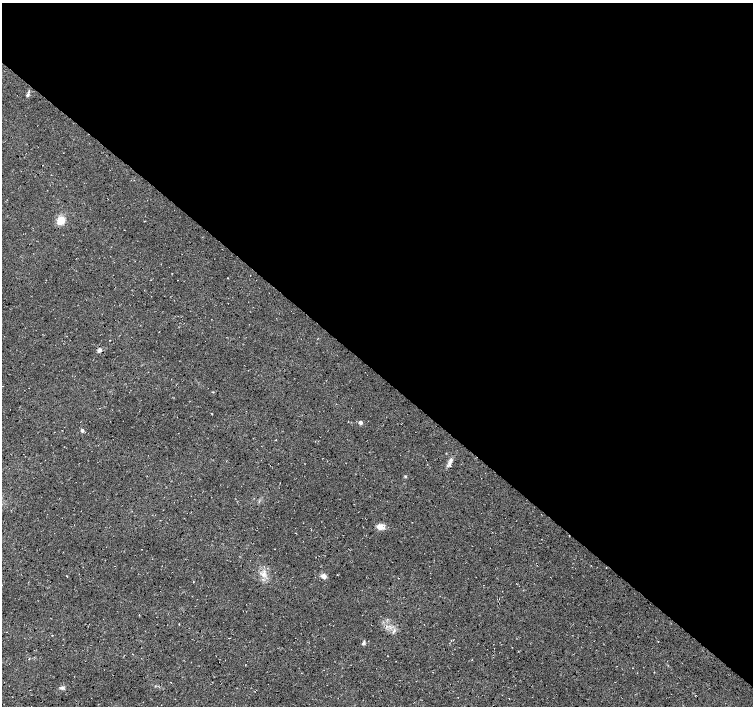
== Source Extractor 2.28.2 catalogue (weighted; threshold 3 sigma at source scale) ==
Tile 3 of 4 x 4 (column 3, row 1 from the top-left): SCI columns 3010-4511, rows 4388-5794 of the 6019 x 6027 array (HDU 1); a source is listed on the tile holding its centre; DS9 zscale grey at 2 x 2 block average (1 PNG px = mean of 2 x 2 image px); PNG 755 x 708 px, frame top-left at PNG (2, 3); no overlay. Shown black and unused: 53% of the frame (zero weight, under 3 of 4 exposures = <1% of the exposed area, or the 3 px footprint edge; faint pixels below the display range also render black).
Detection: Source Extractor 2.28.2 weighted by HDU 2 'WHT'; one run over the whole footprint, this tile lists its part. Background 0.0167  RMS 0.0059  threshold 0.0266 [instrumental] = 3 sigma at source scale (4.5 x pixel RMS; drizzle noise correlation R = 1.50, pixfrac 1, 0.0396/0.0396 arcsec/px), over >= 5 px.
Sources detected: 15; all 15 listed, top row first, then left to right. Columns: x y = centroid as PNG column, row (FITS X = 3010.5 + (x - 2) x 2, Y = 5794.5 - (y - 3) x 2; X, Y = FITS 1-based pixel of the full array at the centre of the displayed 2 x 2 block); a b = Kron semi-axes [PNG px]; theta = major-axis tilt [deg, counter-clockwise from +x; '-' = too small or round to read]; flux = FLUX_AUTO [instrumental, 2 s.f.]
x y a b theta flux
28 95 5 3 - 2
61 220 6 5 - 20
100 350 5 4 - 3.3
360 422 3 3 - 4.2
82 430 3 3 - 3.1
451 460 5 3 - 2.7
405 476 3 3 - 1.1
380 527 8 5 -7 10
263 574 6 4 70 4.7
67 576 2 2 - 0.45
323 576 6 6 - 5.4
193 581 2 2 - 0.55
179 624 2 2 - 0.65
658 641 2 2 - 0.54
363 643 5 3 - 2.3
Diffuse or blended objects may show on this block-average render without a row.